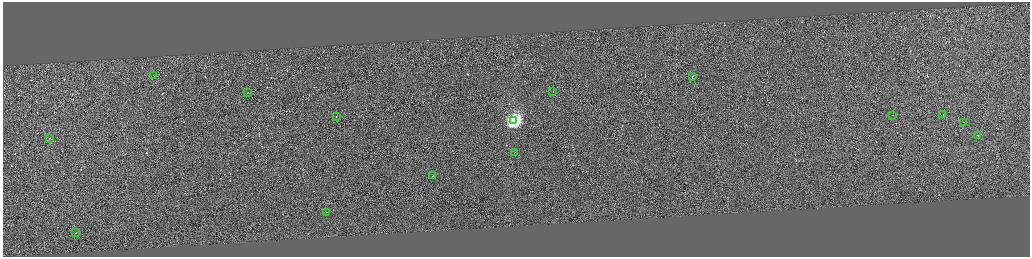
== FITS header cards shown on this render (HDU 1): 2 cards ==
NAXIS1  =                 4110
NAXIS2  =                 1018

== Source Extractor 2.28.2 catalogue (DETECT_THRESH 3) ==
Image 4110 x 1018 px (HDU 1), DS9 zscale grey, zoomed out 1/4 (1 PNG px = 4 x 4 image px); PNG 1032 x 259 px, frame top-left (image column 4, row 1017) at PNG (3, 2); each listed source drawn as its Kron ellipse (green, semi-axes under 4 px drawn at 4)
Background 1.05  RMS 3.9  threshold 11.7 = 3 sigma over >= 5 px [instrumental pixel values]
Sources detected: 463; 448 cannot appear on this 1/4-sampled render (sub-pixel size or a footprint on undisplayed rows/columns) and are neither listed nor drawn; the other 15 listed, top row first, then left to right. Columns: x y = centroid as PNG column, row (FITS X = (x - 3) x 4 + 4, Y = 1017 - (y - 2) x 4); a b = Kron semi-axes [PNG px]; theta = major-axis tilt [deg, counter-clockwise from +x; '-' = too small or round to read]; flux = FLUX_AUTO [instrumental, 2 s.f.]
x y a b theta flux
154 76 3 1 - 28000
692 76 2 1 - 17000
553 91 2 1 - 13000
248 92 2 1 - 10000
943 114 2 1 - 43000
892 115 2 1 - 12000
336 116 2 1 - 41000
514 121 4 4 - 660000
964 122 2 1 - 23000
977 135 2 1 - 35000
49 138 2 1 - 23000
515 152 3 1 - 25000
433 176 2 1 - 31000
327 212 2 1 - 4200
76 233 2 1 - 19000
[448 sub-pixel or undisplayed-footprint detections neither listed nor drawn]